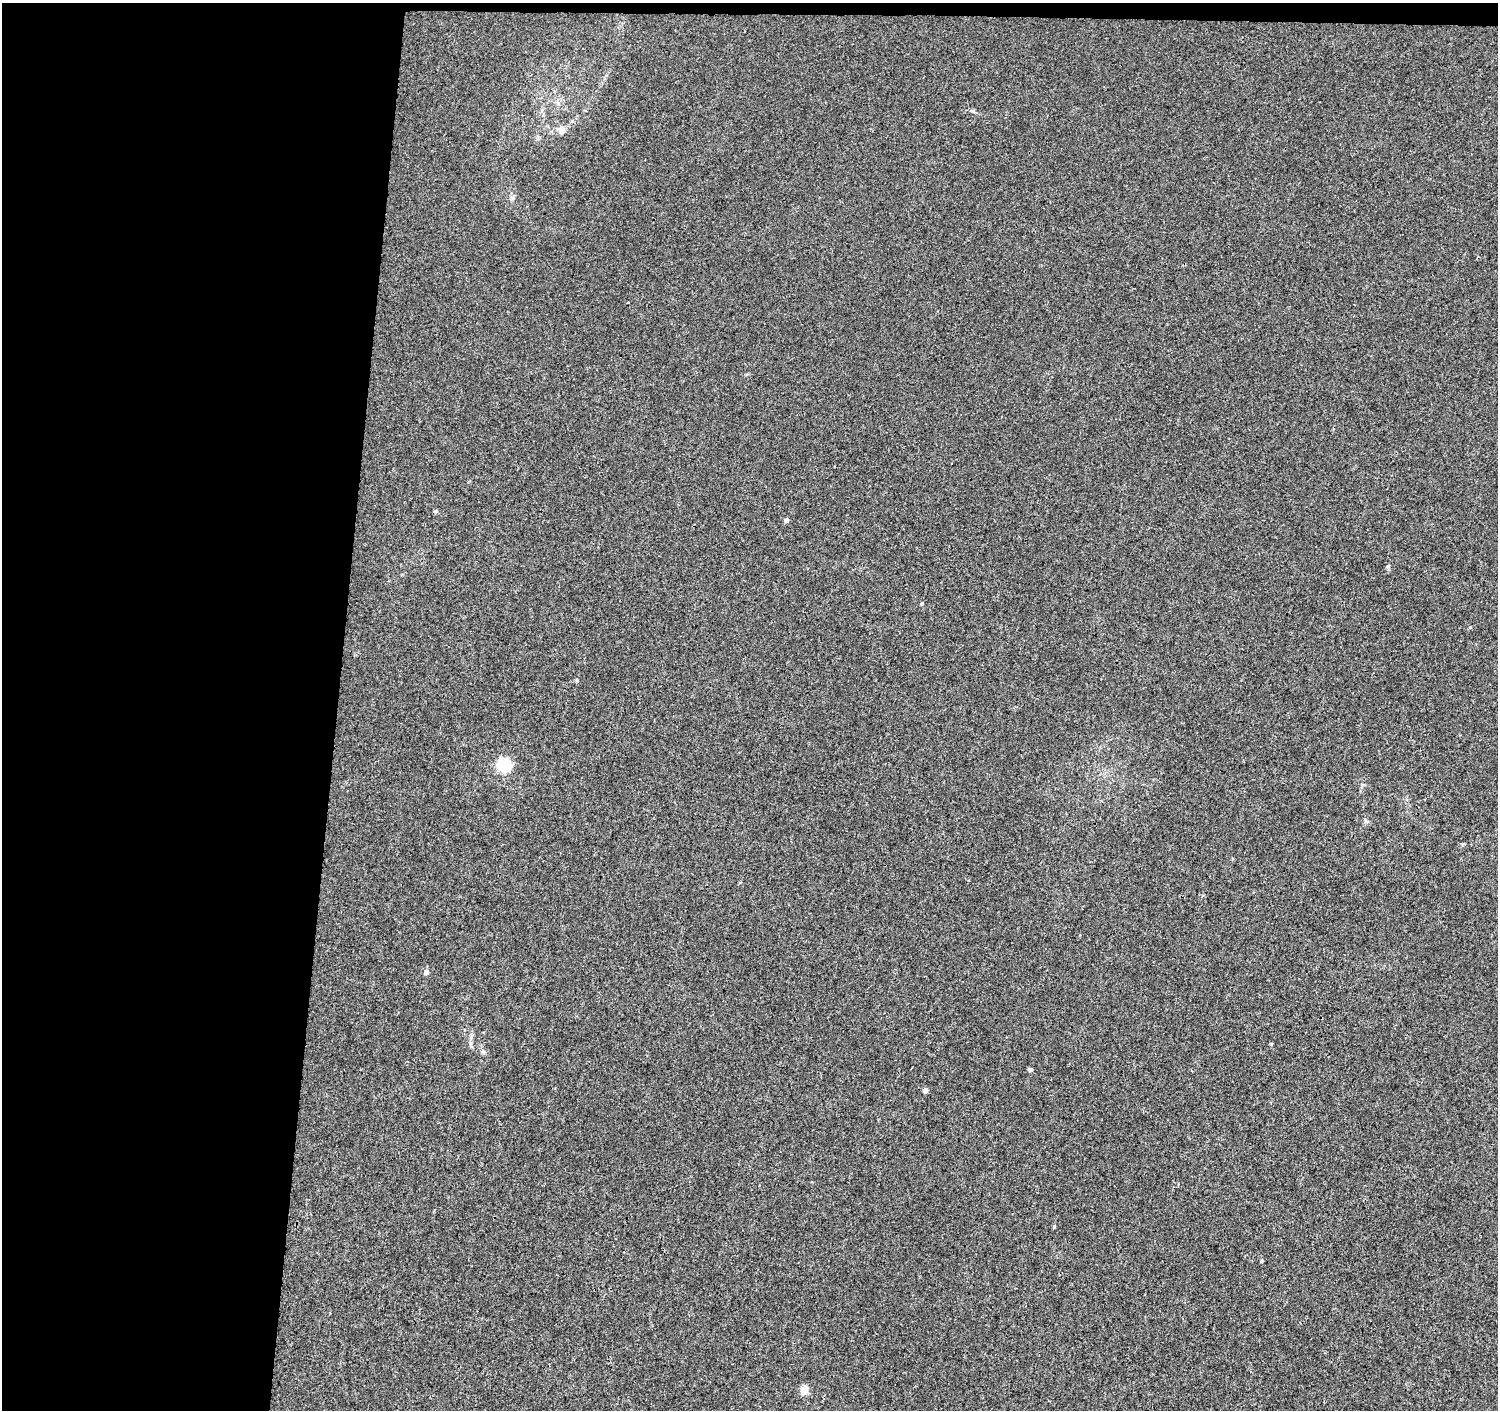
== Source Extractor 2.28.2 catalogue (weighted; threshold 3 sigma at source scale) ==
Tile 1 of 3 x 3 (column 1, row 1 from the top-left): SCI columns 1-1496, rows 3043-4450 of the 4497 x 4733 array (HDU 1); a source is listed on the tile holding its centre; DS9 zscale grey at full resolution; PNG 1500 x 1412 px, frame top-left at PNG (2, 3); no overlay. Shown black and unused: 23% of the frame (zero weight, under 3 of 4 exposures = <1% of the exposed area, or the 3 px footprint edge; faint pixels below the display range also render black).
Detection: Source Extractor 2.28.2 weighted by HDU 2 'WHT'; one run over the whole footprint, this tile lists its part. Background 0.0067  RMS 0.0028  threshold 0.0125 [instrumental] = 3 sigma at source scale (4.5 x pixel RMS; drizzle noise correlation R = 1.50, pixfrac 1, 0.0396/0.0396 arcsec/px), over >= 5 px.
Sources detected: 13; all 13 listed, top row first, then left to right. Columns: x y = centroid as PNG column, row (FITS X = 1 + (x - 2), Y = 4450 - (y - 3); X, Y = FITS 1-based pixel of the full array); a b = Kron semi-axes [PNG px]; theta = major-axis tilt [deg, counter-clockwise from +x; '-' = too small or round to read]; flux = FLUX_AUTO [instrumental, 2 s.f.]
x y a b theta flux
562 129 11 9 69 1.4
435 511 5 4 - 0.38
786 520 4 4 - 1.1
1388 566 5 5 - 0.4
922 604 5 3 - 0.33
504 765 6 6 - 41
426 972 5 5 - 1.5
1271 1044 4 3 - 0.26
483 1052 8 4 -36 0.49
1030 1070 4 4 - 0.82
925 1090 5 5 - 0.88
1054 1227 4 3 - 0.36
804 1390 5 4 - 6